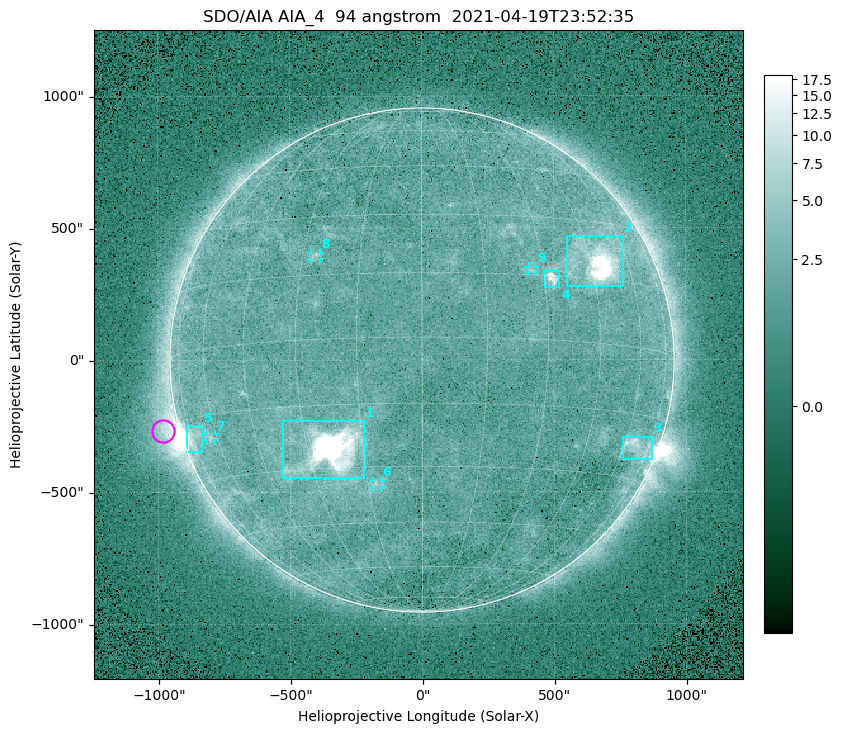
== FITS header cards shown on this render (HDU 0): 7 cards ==
TELESCOP= 'SDO/AIA '
INSTRUME= 'AIA_4   '
WAVELNTH=                   94
WAVEUNIT= 'angstrom'
DATE-OBS= '2021-04-19T23:52:35.12'
CTYPE1  = 'HPLN-TAN'
CTYPE2  = 'HPLT-TAN'

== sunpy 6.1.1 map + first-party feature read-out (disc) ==
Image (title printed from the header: SDO/AIA AIA_4  94 angstrom  2021-04-19T23:52:35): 512 x 512 px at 4.8 arcsec/px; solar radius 955 arcsec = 199 px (full disc in frame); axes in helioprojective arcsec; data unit not stated in the header (colour bar unlabelled)
Orientation: roll -0.138 deg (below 1 deg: not rotated)
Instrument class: DISC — disc imager (sunpy class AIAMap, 94 A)
Bright regions (active regions / flare kernels): reference = the median radial profile (limb darkening/brightening removed); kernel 5 px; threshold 5 sigma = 2.58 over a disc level ~1.79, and >= 1.15x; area >= 9 px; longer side >= 5 px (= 24 arcsec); searched inside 0.97 R_sun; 9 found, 9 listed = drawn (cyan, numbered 1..; 4 of them under ~33 arcsec drawn as corner ticks so the feature stays visible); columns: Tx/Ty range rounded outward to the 10 arcsec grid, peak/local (2 s.f.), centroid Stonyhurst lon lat
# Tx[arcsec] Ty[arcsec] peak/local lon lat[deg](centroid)
1 -530..-220 -450..-230 1717 -24 -26
2 550..760 280..470 36 +47 +19
3 760..870 -380..-290 4.3 +67 -22
4 460..520 270..340 7.1 +32 +14
5 -900..-830 -350..-250 6.5 -73 -19
6 -190..-160 -480..-450 2.9 -13 -34
7 -820..-780 -300..-280 2.8 -63 -20
8 -420..-380 380..410 3.1 -27 +20
9 400..430 330..360 2.8 +27 +16
Off-limb structures (1.02-1.3 R_sun): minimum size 50 px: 7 found; the strongest spans PA ~90..115 deg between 1.02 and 1.2 R_sun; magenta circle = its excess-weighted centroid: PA ~105 deg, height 1.06 R_sun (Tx ~-980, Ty ~-270 arcsec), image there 5.1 x the reference